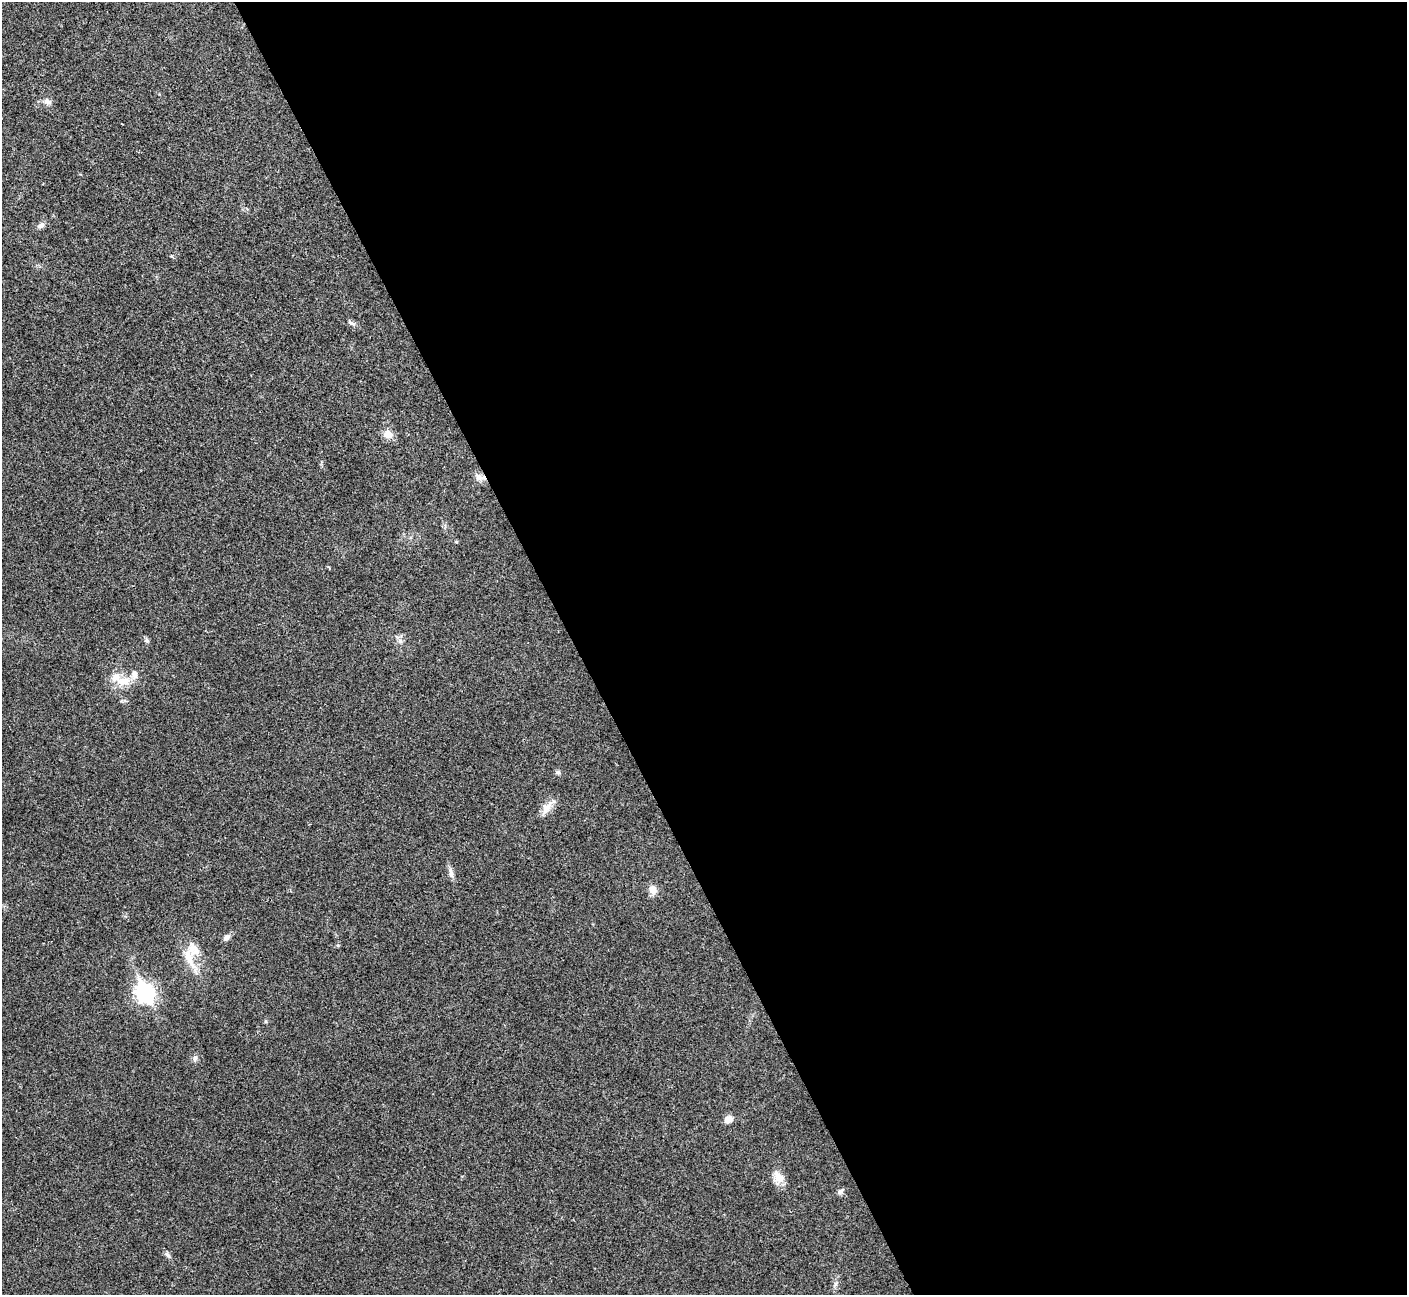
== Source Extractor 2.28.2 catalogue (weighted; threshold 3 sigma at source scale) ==
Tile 8 of 4 x 4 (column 4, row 2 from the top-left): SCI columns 4218-5622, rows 2743-4035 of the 5628 x 5617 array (HDU 1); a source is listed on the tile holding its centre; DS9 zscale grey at full resolution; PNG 1409 x 1297 px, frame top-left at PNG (2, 2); no overlay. Shown black and unused: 59% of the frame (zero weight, under 3 of 4 exposures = <1% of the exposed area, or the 3 px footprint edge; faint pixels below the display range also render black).
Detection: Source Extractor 2.28.2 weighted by HDU 2 'WHT'; one run over the whole footprint, this tile lists its part. Background 0.0214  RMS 0.004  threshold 0.0181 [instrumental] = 3 sigma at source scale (4.5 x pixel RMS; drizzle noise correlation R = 1.50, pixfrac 1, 0.05/0.05 arcsec/px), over >= 5 px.
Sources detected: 23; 2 inside a brighter listed object's ellipse — not listed separately; the other 21 listed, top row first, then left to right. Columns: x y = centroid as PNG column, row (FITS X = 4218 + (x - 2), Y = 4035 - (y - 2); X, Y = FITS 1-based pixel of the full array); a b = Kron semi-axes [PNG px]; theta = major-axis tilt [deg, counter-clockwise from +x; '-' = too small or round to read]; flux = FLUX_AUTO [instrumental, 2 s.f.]
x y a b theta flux
47 102 11 8 -35 1.9
41 225 10 7 33 1.5
352 323 10 5 -31 1.1
388 434 11 10 - 3.6
479 477 15 8 -9 2.5
456 542 5 3 - 0.38
146 640 7 5 0 0.83
400 641 7 6 - 1.2
123 681 23 12 1 7.1
558 772 7 5 14 0.83
546 808 21 9 55 3.9
451 873 15 6 -79 1.9
653 890 11 9 -68 3.1
226 937 9 6 44 1.6
189 958 36 9 -64 7.3
145 992 9 7 -61 140
195 1058 8 6 75 1.1
728 1119 9 8 - 2.7
778 1177 18 11 -56 4.3
840 1191 9 6 26 1.2
167 1255 10 5 -46 1.2
Overlapping masked pixels (flux is a lower limit): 1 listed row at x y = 479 477